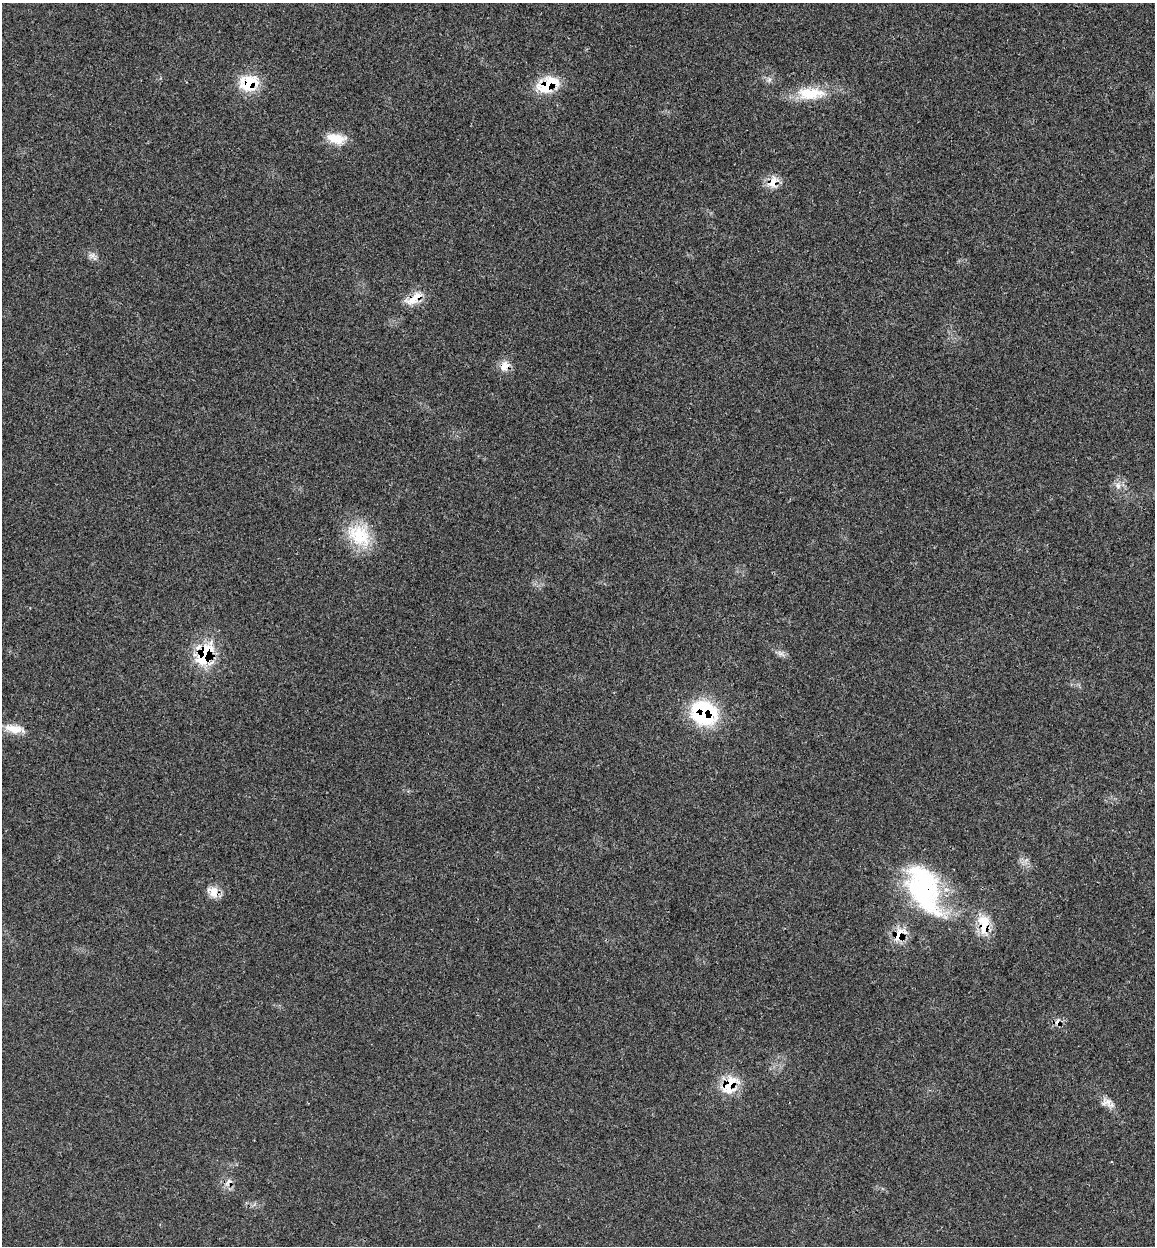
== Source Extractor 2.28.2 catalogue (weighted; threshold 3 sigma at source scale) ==
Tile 6 of 4 x 4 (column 2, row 2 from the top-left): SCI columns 1352-2504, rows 2580-3823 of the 5140 x 5154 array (HDU 1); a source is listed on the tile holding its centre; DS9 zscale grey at full resolution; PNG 1157 x 1248 px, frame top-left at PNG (2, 3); no overlay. Shown black and unused: <1% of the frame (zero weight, under 3 of 4 exposures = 8% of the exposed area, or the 3 px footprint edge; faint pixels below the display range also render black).
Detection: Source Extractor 2.28.2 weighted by HDU 2 'WHT'; one run over the whole footprint, this tile lists its part. Background 0.0232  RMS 0.0034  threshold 0.0153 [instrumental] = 3 sigma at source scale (4.5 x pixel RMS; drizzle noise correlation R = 1.50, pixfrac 1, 0.05/0.05 arcsec/px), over >= 5 px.
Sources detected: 23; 2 cosmic-ray / hot-pixel residue — not listed; the other 21 listed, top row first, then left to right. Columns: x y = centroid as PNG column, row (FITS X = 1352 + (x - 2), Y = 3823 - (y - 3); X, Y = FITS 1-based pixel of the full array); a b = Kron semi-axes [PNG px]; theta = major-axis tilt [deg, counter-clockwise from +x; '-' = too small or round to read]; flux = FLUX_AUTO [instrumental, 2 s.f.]
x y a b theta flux
769 80 8 6 68 1
249 83 24 20 12 11
548 85 27 16 25 13
810 93 41 17 1 11
336 139 26 13 -10 5.8
773 182 18 12 59 4.2
92 255 9 6 23 1.2
414 299 28 11 33 5.6
505 366 15 12 43 3.4
1118 486 10 8 -82 1.9
359 535 35 26 -41 15
781 653 11 5 -21 1.3
205 655 24 15 66 21
704 713 29 25 -30 28
13 729 26 11 -11 4.8
924 889 63 34 -66 54
213 892 16 13 -54 3.9
984 924 30 16 -81 8.5
899 935 22 13 54 6.4
730 1085 28 18 52 9.9
1108 1102 17 10 6 2.6
Overlapping masked pixels (flux is a lower limit): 11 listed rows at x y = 249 83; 548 85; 773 182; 414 299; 505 366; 205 655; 704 713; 924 889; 984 924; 899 935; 730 1085